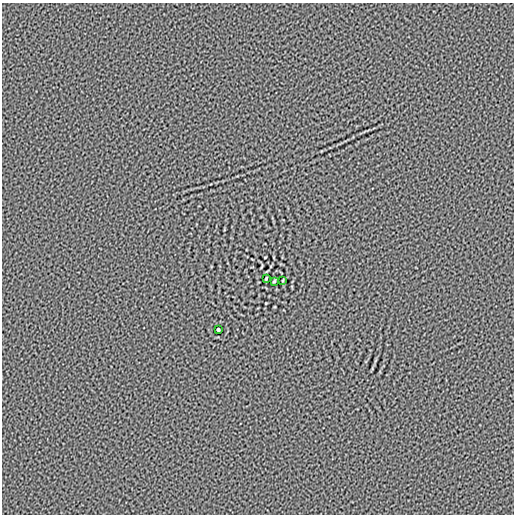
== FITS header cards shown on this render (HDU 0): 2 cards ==
NAXIS1  =                  512
NAXIS2  =                  512

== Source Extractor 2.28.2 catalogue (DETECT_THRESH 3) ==
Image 512 x 512 px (HDU 0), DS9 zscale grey, 1 PNG px = 1 image px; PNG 516 x 516 px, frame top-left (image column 1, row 512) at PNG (2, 3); each listed source drawn as its Kron ellipse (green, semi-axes under 4 px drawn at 4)
Background 4.22e-06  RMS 0.0017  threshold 0.00498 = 3 sigma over >= 5 px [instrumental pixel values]
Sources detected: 4; all 4 listed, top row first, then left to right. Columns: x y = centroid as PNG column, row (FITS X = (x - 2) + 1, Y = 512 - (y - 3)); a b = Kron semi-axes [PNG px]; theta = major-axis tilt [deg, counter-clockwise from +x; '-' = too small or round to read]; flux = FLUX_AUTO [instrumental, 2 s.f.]
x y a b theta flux
266 278 4 2 - 0.13
283 280 4 2 - 0.086
274 281 3 2 - 0.11
218 329 3 3 - 0.16